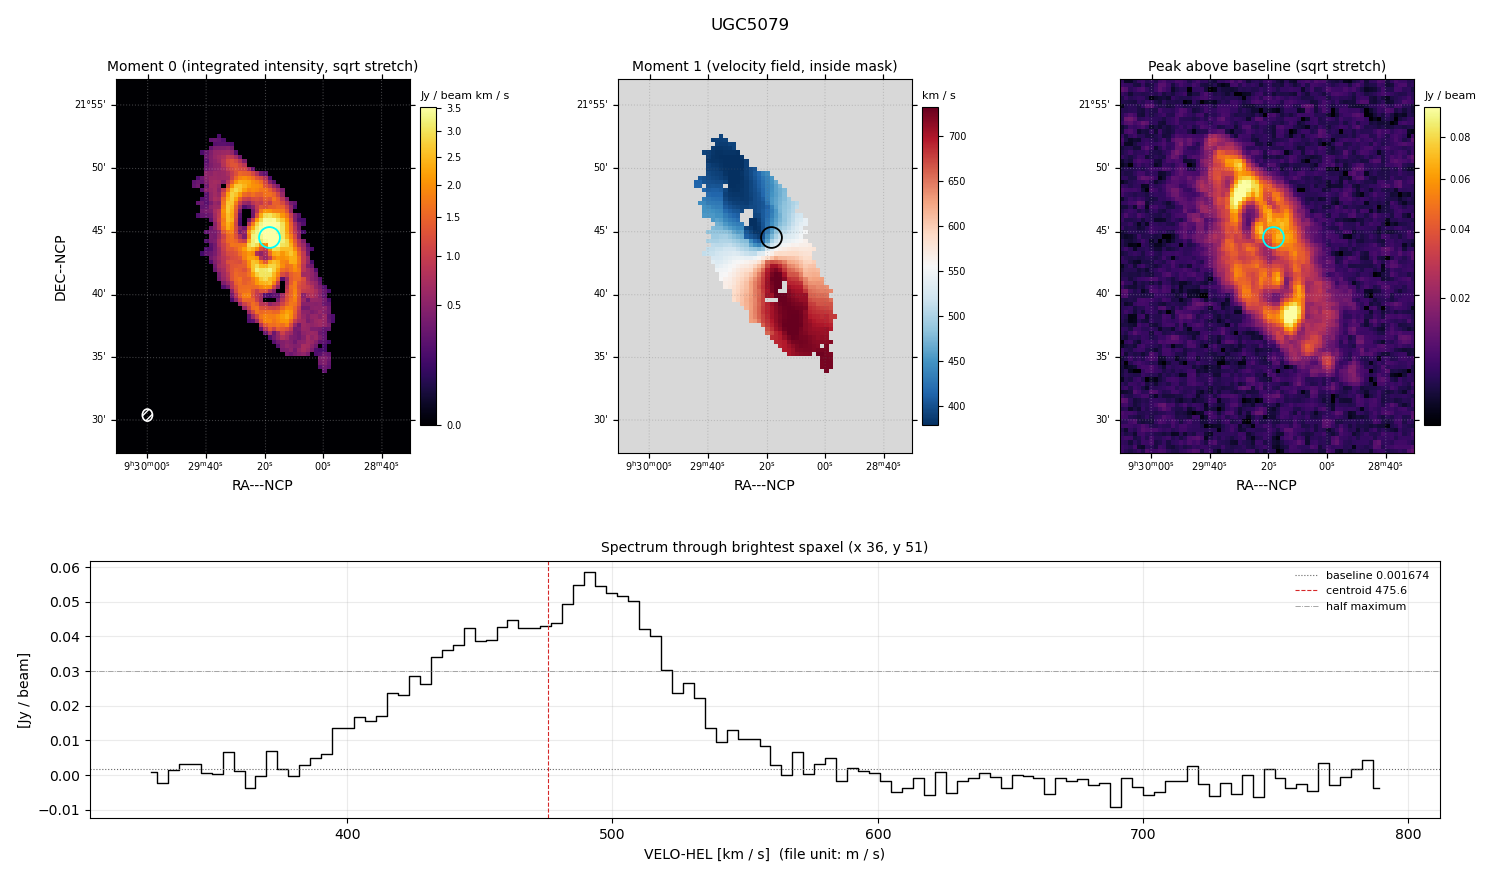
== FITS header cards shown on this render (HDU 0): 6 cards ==
OBJECT  = 'UGC5079     '
BUNIT   = 'Jy/beam '           /
CTYPE1  = 'RA---NCP          ' / PRIMARY AXIS NAME
CTYPE2  = 'DEC--NCP          ' / PRIMARY AXIS NAME
CTYPE3  = 'VELO-HEL'           / PRIMARY AXIS NAME
CUNIT3  = 'm/s     '           / PRIMARY AXIS UNITS

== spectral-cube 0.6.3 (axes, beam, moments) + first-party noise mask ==
SpectralCube HDU 0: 113 channels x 89 x 70 spaxels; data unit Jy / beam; figure title: UGC5079
Units: CUNIT1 'DEGREE' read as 'deg', CUNIT2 'DEGREE' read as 'deg' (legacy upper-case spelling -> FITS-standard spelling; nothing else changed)
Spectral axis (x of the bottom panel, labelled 'VELO-HEL [km / s]  (file unit: m / s)'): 326 .. 789 km / s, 113 channels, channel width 4.13 km / s
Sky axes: RA---NCP/DEC--NCP; field 23.3' x 29.7' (20 arcsec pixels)
Beam (drawn as the hatched ellipse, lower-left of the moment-0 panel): BMAJ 57.4 arcsec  BMIN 48.3 arcsec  BPA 0 deg
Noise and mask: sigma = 3.1e-03 Jy / beam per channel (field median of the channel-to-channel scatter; agrees with the line-free scatter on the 5235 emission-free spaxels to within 3%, no correlation factor applied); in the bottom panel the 81 channels outside the line scatter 4.9e-03 Jy / beam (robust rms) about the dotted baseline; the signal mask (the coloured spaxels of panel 2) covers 16% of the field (1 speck smaller than half a beam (3.9 px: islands under 4 px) dropped from it)
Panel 1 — Moment 0 (line voxels x channel width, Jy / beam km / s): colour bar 0 .. 3.51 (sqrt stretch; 0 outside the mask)
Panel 2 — Moment 1 (intensity-weighted velocity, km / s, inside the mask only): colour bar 379 .. 732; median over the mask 552
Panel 3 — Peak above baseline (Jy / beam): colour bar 0.00543 .. 0.0965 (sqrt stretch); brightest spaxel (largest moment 0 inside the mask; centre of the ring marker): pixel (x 36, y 51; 0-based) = FK4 09h29m18s +21d44m40s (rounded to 2 s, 20 arcsec steps: no finer than the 20 arcsec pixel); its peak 0.0569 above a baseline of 0.001674
Panel 4 — spectrum at that spaxel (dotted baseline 0.001674 Jy / beam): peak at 491 km / s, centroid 475.6 km / s (red dashed line; intensity-weighted over the run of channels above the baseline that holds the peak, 382 .. 564 km / s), W50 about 91 km / s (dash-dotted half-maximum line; edge to edge of the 22 channels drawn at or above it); detected line 403 .. 535 km / s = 32 of 113 channels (28%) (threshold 4 sigma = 0.012 Jy / beam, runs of >= 3 channels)